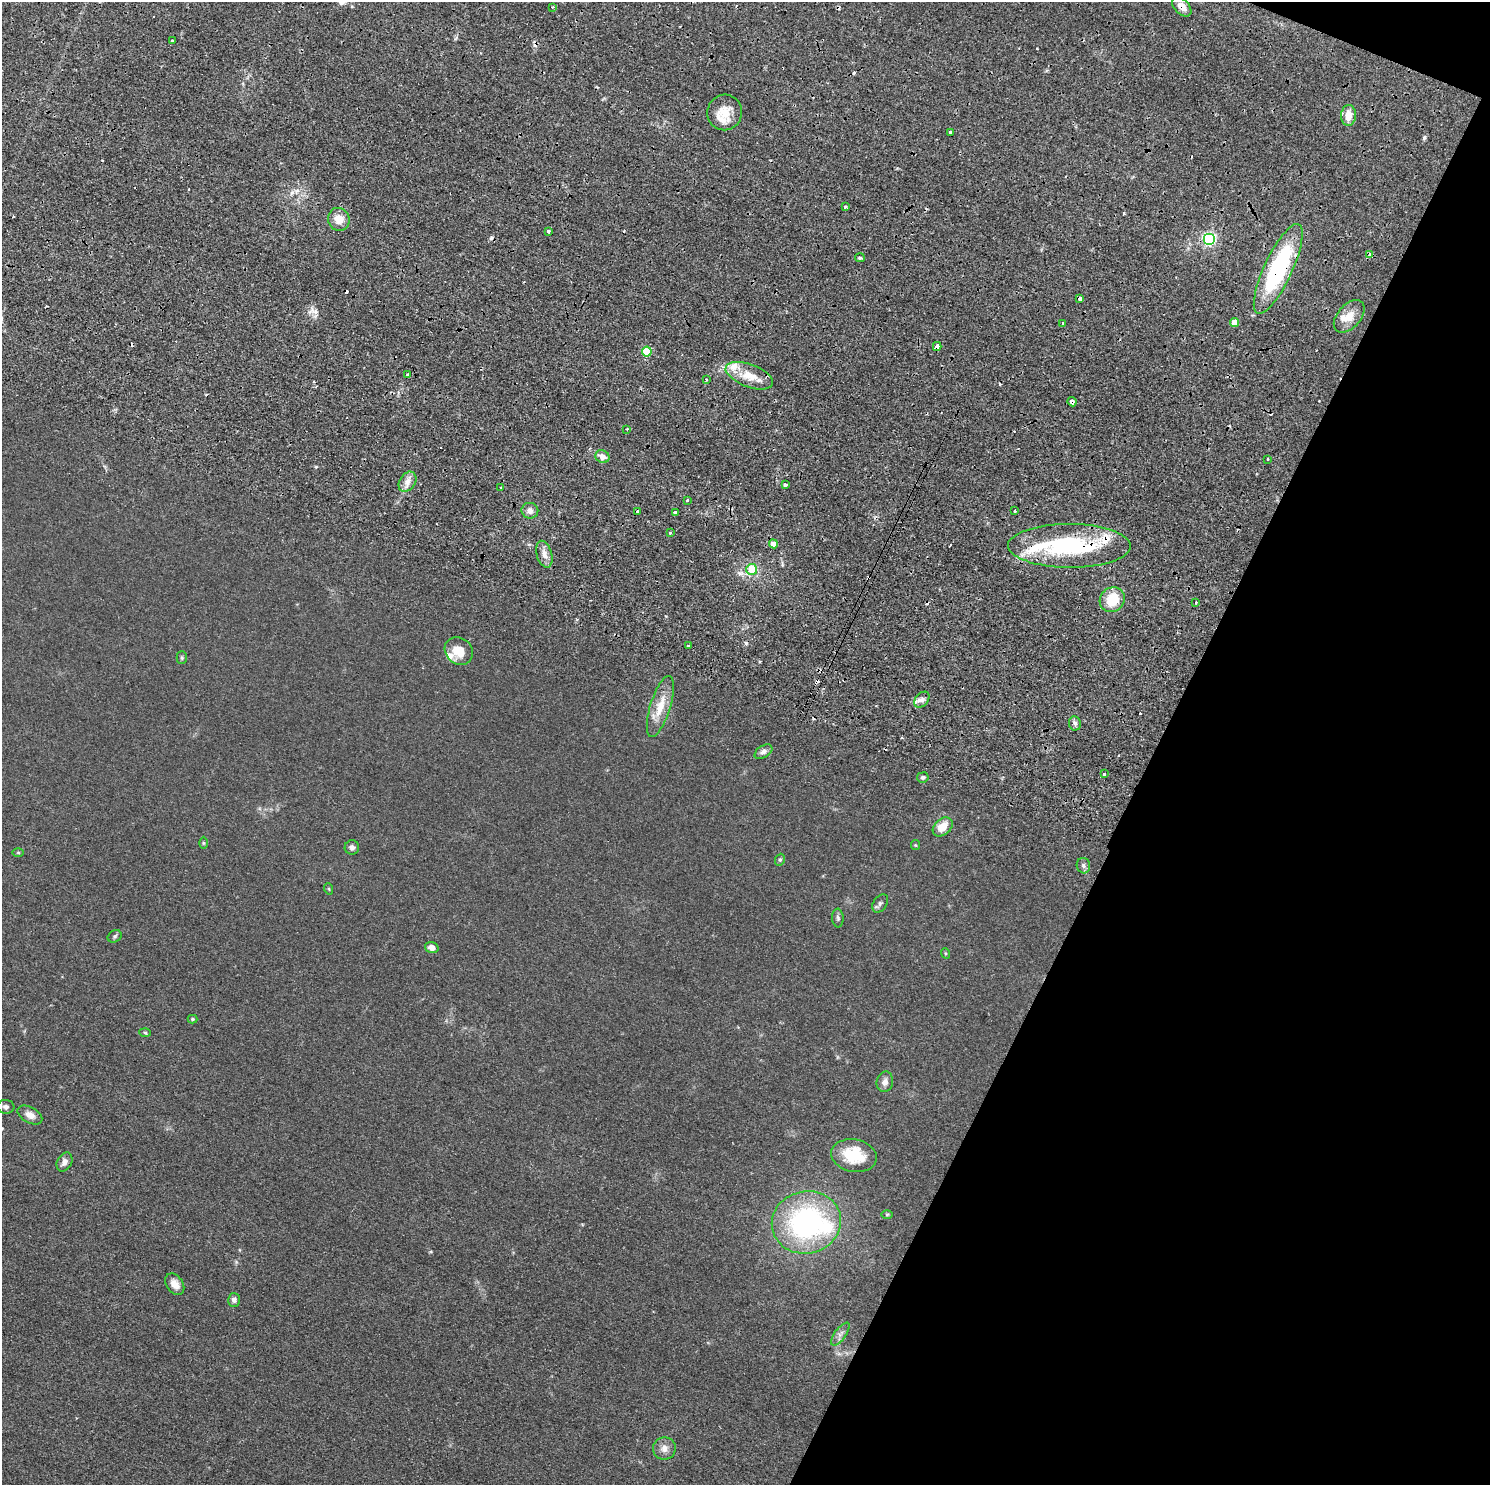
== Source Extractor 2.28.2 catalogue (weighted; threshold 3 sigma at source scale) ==
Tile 8 of 4 x 4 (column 4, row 2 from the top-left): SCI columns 4491-5978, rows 3310-4792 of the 6005 x 6486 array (HDU 1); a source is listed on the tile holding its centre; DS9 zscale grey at full resolution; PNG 1492 x 1487 px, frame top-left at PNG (2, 2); each listed source drawn as its Kron ellipse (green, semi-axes under 4 px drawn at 4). Shown black and unused: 23% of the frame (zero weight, under 2 of 4 exposures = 3% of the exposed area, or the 3 px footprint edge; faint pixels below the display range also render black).
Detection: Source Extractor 2.28.2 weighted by HDU 2 'WHT'; one run over the whole footprint, this tile lists its part. Background 0.0343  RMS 0.0054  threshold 0.0242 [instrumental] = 3 sigma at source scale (4.5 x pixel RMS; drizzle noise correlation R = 1.50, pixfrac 1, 0.05/0.05 arcsec/px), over >= 5 px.
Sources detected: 103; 21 cosmic-ray / hot-pixel residue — neither listed nor drawn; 6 inside a brighter listed object's ellipse — not listed separately; the other 76 listed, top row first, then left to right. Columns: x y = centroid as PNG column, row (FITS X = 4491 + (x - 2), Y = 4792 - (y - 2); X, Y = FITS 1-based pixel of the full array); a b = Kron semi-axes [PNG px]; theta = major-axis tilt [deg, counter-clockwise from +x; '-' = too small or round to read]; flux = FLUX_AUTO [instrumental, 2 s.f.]
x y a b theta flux
552 7 3 3 - 0.66
1182 7 12 7 -47 4.6
172 41 3 3 - 1.2
725 112 18 17 - 11
1349 115 10 7 87 6.2
950 132 3 3 - 2.1
845 207 4 3 - 0.61
339 219 11 10 - 5.9
548 231 3 3 - 2.7
1209 239 6 6 - 100
1370 255 4 4 - 4.2
860 258 5 4 - 0.71
1278 269 49 14 65 65
1080 299 3 3 - 3
1349 316 19 11 49 7.3
1062 323 3 3 - 0.62
1235 323 4 4 - 7.2
937 346 4 3 - 5.1
647 351 5 5 - 25
408 375 3 3 - 1.9
749 376 25 11 -21 10
706 379 3 3 - 0.6
1072 402 4 4 - 3.9
627 429 2 2 - 0.48
602 457 7 6 - 3.3
1268 459 3 3 - 1.3
407 482 11 8 57 3.3
785 485 4 3 - 1.9
500 487 3 2 - 0.63
687 500 3 3 - 1
530 511 8 8 - 2.5
1015 511 3 3 - 1.3
637 512 3 3 - 1.4
675 512 3 3 - 1.5
670 533 3 3 - 1.4
773 544 4 4 - 3.6
1069 546 61 22 0 62
544 554 14 7 -75 3.6
752 569 5 5 - 16
1112 600 13 11 44 14
1196 602 3 2 - 0.46
688 645 4 3 - 0.47
459 651 15 13 -44 9
182 658 6 5 - 0.83
922 700 9 6 47 2
660 706 32 10 73 10
1075 723 7 6 - 1.4
763 752 10 6 33 1.9
1104 774 3 3 - 1.8
923 777 6 5 - 1.1
943 827 11 8 41 7.4
203 843 6 4 -90 0.63
915 845 5 4 - 0.47
352 847 7 7 - 1.9
18 852 6 4 0 0.5
780 860 6 4 68 0.73
1083 866 8 6 -76 1.4
329 889 6 3 -71 0.48
880 903 10 6 55 1.4
838 918 9 5 -87 1.1
115 936 7 5 34 0.98
432 947 7 5 -16 3.1
945 953 5 3 - 0.46
193 1019 5 4 - 0.79
145 1032 6 4 -3 0.58
885 1082 10 8 77 2.6
6 1107 8 7 - 1.8
30 1115 13 7 -29 3.4
854 1156 23 16 -11 19
65 1162 10 7 61 2.7
887 1214 6 4 1 0.65
806 1222 35 31 12 96
175 1284 12 8 -55 4.5
234 1300 7 6 - 1.7
840 1334 13 5 54 2.2
664 1448 11 11 - 3.7
Overlapping masked pixels (flux is a lower limit): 8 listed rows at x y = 1182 7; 950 132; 1370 255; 1278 269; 1080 299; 937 346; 1072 402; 1069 546
Unlisted compact peaks at least as high as the median listed source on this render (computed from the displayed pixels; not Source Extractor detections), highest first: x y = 1424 138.